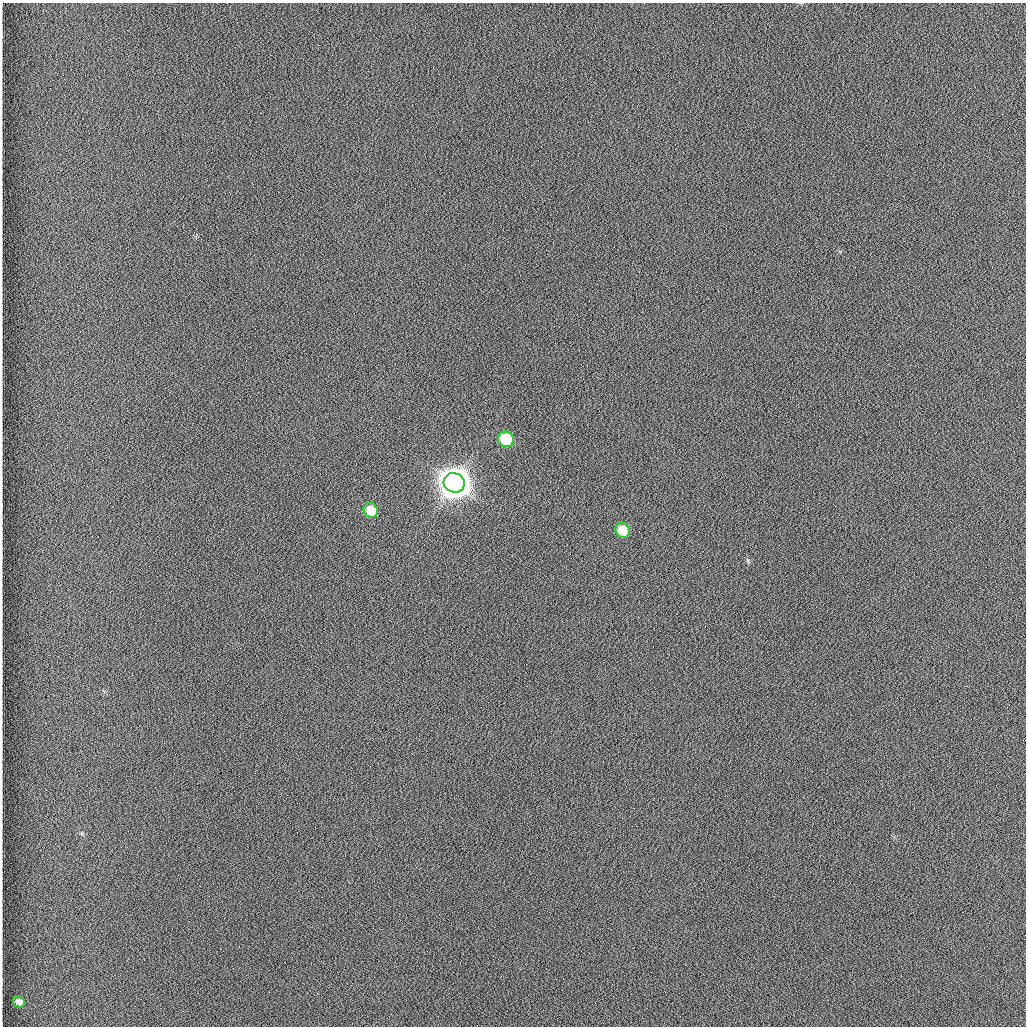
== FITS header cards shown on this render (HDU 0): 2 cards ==
NAXIS1  =                 1024 /fastest changing axis
NAXIS2  =                 1024 /next to fastest changing axis

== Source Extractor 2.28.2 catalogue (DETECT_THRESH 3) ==
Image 1024 x 1024 px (HDU 0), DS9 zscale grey, 1 PNG px = 1 image px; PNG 1028 x 1028 px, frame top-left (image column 1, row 1024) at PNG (2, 3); each listed source drawn as its Kron ellipse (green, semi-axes under 4 px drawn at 4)
Background 1260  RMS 6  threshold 17.9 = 3 sigma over >= 5 px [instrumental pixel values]
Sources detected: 5; all 5 listed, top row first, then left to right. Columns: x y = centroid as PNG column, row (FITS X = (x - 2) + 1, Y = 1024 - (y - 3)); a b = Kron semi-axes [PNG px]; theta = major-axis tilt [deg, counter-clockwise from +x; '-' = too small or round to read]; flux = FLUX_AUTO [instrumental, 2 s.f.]
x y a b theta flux
506 439 8 7 - 2.2e+04
454 483 10 9 - 1.1e+06
371 510 8 7 - 9.4e+03
623 530 8 7 - 9.0e+03
19 1002 6 5 - 2.2e+03